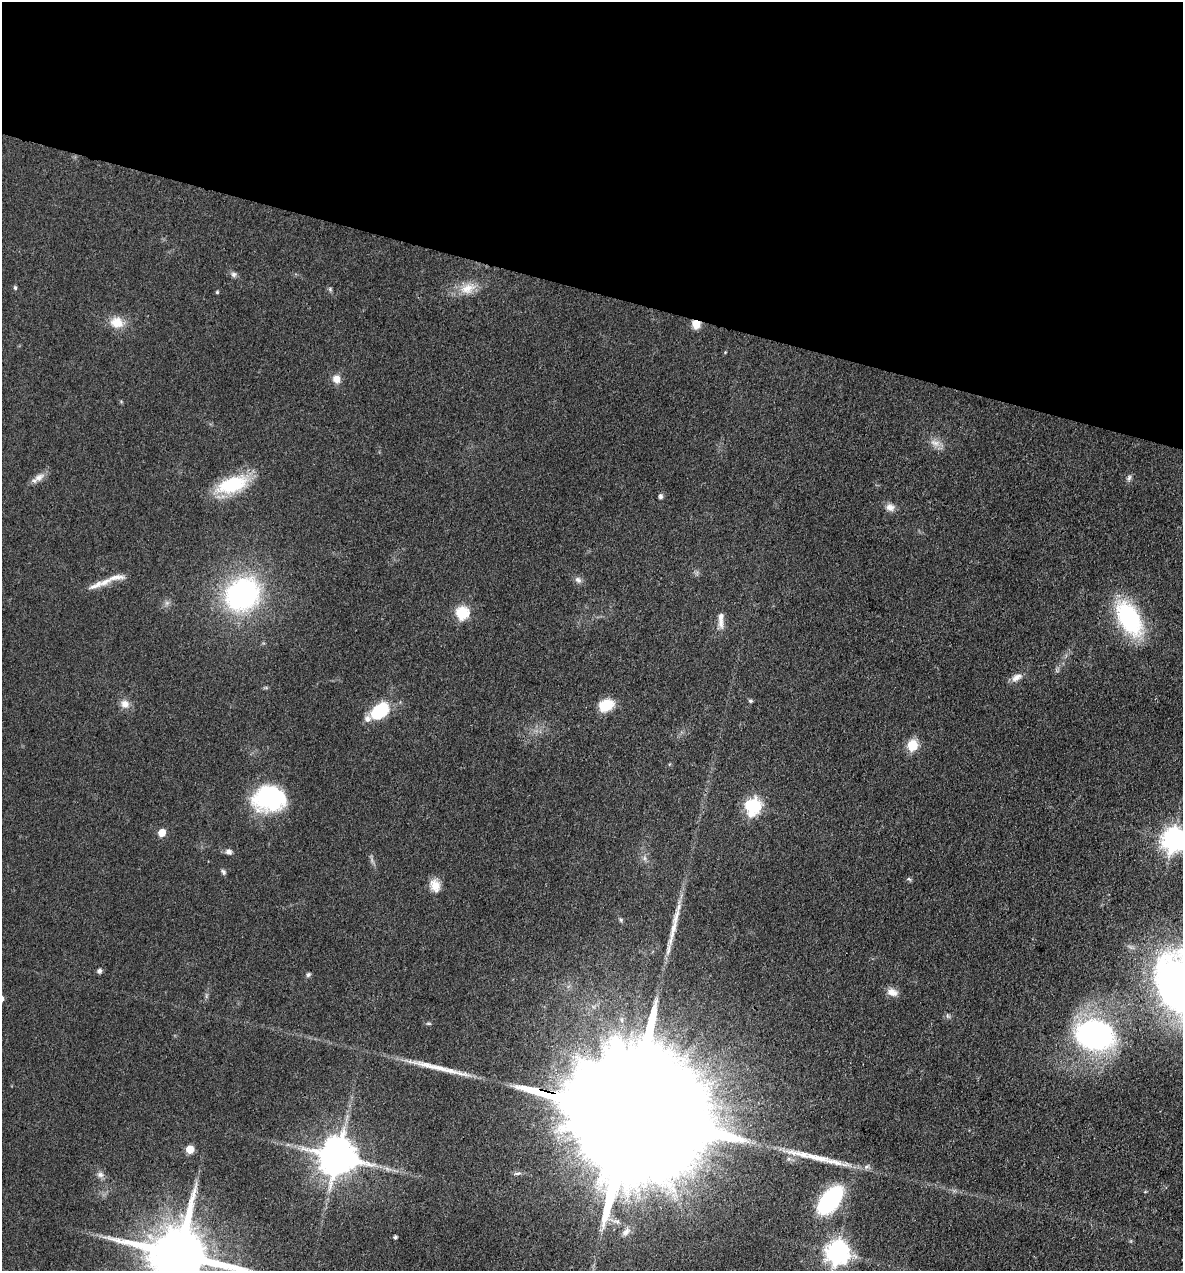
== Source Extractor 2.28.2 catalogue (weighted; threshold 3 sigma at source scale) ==
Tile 2 of 4 x 4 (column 2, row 1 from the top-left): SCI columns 1428-2608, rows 3809-5077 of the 5096 x 5079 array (HDU 1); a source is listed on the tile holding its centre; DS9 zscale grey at full resolution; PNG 1185 x 1273 px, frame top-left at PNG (2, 2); no overlay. Shown black and unused: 23% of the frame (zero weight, under 3 of 4 exposures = <1% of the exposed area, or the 3 px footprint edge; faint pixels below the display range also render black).
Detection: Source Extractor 2.28.2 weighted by HDU 2 'WHT'; one run over the whole footprint, this tile lists its part. Background 0.0807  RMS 0.0067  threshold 0.03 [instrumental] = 3 sigma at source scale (4.5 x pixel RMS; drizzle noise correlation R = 1.50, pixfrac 1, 0.05/0.05 arcsec/px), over >= 5 px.
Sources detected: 60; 1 too faint to see at this stretch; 2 long thin detections or spike segments (spike, bleed or trail) — not listed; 3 inside a brighter listed object's ellipse — not listed separately; the other 54 listed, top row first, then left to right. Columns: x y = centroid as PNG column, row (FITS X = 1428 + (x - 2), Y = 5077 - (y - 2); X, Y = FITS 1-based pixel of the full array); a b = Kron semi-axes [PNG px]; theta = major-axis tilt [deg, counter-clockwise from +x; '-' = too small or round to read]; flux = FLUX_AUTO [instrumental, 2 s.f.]
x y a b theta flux
234 274 8 7 - 2.1
15 288 5 4 - 1.2
468 288 24 14 17 12
330 289 7 4 -47 1.1
217 292 4 4 - 0.91
117 322 16 13 -17 12
696 324 9 8 - 8.2
336 379 10 9 - 5.9
935 443 15 9 -19 5.4
39 477 17 9 33 5
1129 478 10 5 71 1.8
232 484 39 18 18 38
660 496 6 5 - 1.6
890 507 12 10 -20 4.4
116 577 26 7 7 6.2
578 580 10 7 -43 2.6
96 585 25 7 26 5.9
242 594 29 25 37 160
462 613 6 6 - 82
1129 618 38 20 -60 77
721 623 16 8 -86 4.6
1016 677 15 8 29 4.7
750 701 5 4 - 1.3
125 704 12 11 - 5.2
606 705 14 11 27 18
380 711 18 11 37 45
913 745 6 5 - 48
269 798 34 26 1 67
753 806 8 7 - 92
162 833 5 5 - 15
1173 840 9 8 - 600
229 852 8 7 - 2.7
223 872 9 5 -50 1.5
909 879 7 5 -26 1.1
435 885 16 11 -73 7.8
621 920 6 5 - 1.2
674 926 46 7 77 15
99 971 6 6 - 1.7
308 975 6 5 - 1.4
1178 984 58 38 -70 400
892 992 14 9 -14 5.5
948 1016 6 5 - 1.3
622 1020 6 4 -71 1.1
1095 1035 31 23 -12 190
627 1113 94 25 -15 86000
190 1149 5 5 - 21
337 1157 11 11 - 2200
100 1175 10 8 -16 3
830 1200 25 13 52 94
616 1221 11 6 -20 3.2
626 1232 14 7 40 4
395 1237 4 4 - 1.4
837 1253 8 8 - 590
179 1255 18 16 -9 6000
Overlapping masked pixels (flux is a lower limit): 3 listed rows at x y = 696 324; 1178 984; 627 1113
Isophote crosses this tile's border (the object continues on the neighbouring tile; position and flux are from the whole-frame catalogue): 3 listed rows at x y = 1173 840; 1178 984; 179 1255